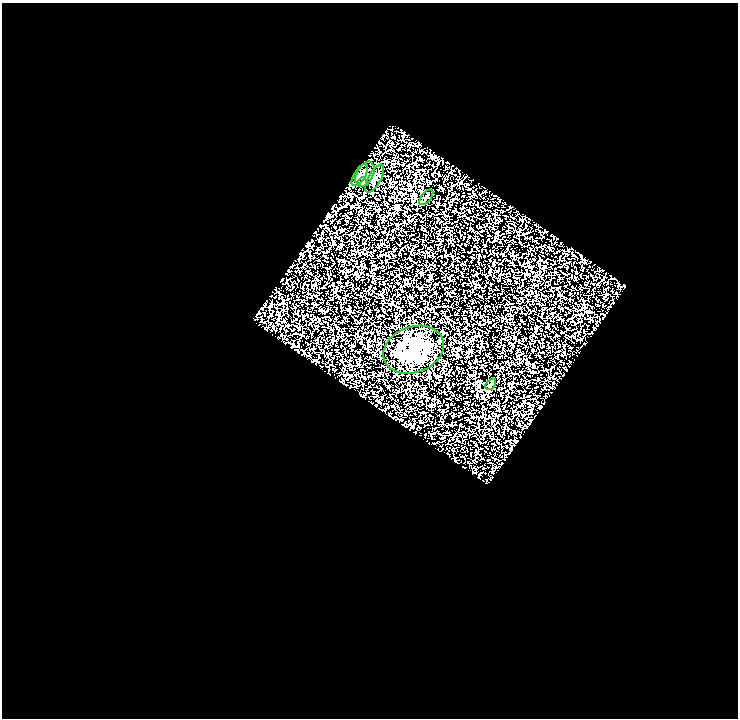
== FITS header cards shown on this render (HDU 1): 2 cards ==
NAXIS1  =                  736
NAXIS2  =                  716

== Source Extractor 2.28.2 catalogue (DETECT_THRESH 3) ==
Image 736 x 716 px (HDU 1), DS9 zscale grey, 1 PNG px = 1 image px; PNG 740 x 720 px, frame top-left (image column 1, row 716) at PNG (2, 3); each listed source drawn as its Kron ellipse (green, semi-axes under 4 px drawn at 4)
Background 0.199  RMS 0.33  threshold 0.984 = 3 sigma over >= 5 px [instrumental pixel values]
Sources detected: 7; all 7 listed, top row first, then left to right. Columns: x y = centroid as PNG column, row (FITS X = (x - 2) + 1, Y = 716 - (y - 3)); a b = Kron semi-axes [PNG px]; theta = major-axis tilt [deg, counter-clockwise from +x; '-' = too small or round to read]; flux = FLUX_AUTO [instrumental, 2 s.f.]
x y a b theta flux
365 174 13 8 63 180
360 175 12 5 58 86
375 179 15 6 60 110
363 182 5 4 - 35
426 197 9 4 49 41
413 350 31 23 20 1300
491 384 6 3 47 30